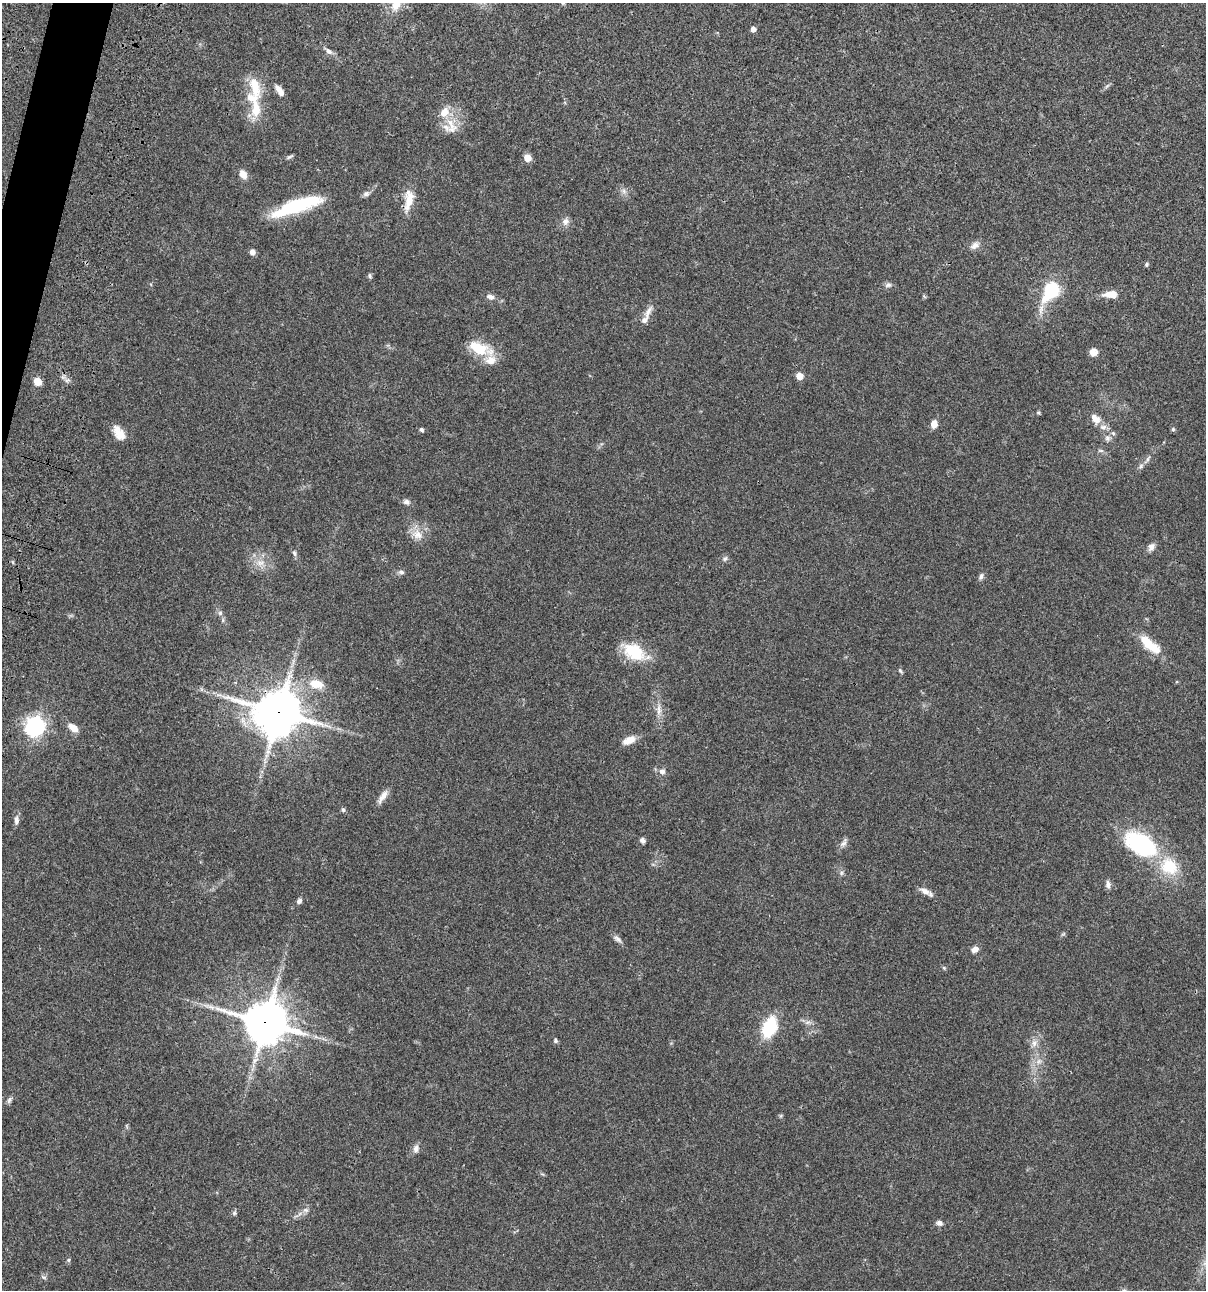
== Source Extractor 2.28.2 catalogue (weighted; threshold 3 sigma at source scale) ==
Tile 11 of 4 x 4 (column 3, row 3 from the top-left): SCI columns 2640-3843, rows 1408-2695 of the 5404 x 5390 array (HDU 1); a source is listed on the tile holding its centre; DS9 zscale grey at full resolution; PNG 1208 x 1292 px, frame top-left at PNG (2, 3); no overlay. Shown black and unused: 1% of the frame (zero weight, under 3 of 4 exposures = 9% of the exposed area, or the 3 px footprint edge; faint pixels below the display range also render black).
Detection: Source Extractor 2.28.2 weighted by HDU 2 'WHT'; one run over the whole footprint, this tile lists its part. Background 0.0467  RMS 0.0053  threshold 0.0237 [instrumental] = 3 sigma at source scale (4.5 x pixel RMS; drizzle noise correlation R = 1.50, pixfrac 1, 0.05/0.05 arcsec/px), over >= 5 px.
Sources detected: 92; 1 too faint to see at this stretch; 1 inside a brighter object's white glare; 1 long thin detection or spike segment (spike, bleed or trail) — not listed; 6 inside a brighter listed object's ellipse — not listed separately; the other 83 listed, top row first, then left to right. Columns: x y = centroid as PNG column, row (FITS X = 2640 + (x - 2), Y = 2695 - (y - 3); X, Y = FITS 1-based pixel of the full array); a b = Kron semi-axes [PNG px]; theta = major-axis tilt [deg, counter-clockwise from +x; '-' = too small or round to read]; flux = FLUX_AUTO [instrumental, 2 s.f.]
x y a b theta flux
396 4 20 13 68 8
753 29 5 5 - 2.3
328 51 14 6 -41 2.2
255 87 33 13 -76 11
279 90 15 6 -55 3.3
444 112 16 12 52 6.5
451 124 20 8 -64 5.8
290 157 10 4 27 0.93
527 158 6 5 - 7.1
243 174 10 7 -56 3.9
624 191 7 5 -89 1.4
366 194 8 7 - 1.5
409 200 29 11 75 8.4
297 206 49 12 19 38
565 221 10 9 - 2.5
975 245 13 8 29 2.7
252 252 6 6 - 1.9
1146 264 5 5 - 0.76
370 276 7 4 -68 0.78
888 285 9 6 9 1.5
1052 289 13 12 - 23
1110 294 16 8 2 5.6
490 297 12 7 -14 2.1
648 312 22 7 65 3.5
478 348 26 15 -25 14
1093 352 9 8 - 2.6
800 376 6 5 - 5.5
37 381 6 6 - 8.1
1038 413 5 3 - 0.6
1095 419 16 10 -49 5
934 424 8 6 83 4.1
1173 429 5 5 - 0.7
421 430 5 4 - 1.1
119 433 18 10 -59 6
1113 433 6 5 - 0.98
1107 438 8 7 - 1.7
1148 459 10 4 68 1.2
1141 466 7 6 - 1.2
406 502 8 6 -16 1.8
417 534 16 12 -20 5.6
1151 547 10 8 71 2.2
294 553 9 5 -75 1.1
725 559 7 6 - 1.2
260 563 12 7 1 3.3
401 572 7 6 - 1.3
981 576 9 5 74 1.3
220 613 6 6 - 1.2
1147 642 22 11 -45 11
634 652 28 18 -28 18
900 670 7 4 -62 0.79
316 684 14 10 -14 8
659 710 16 6 89 3.3
279 712 16 15 - 1400
35 726 8 8 - 220
73 728 12 7 -41 4.7
629 740 17 8 27 4.8
662 771 9 7 -12 2
383 796 20 7 57 3.6
343 810 6 5 - 0.96
16 820 11 6 -90 2.1
642 840 6 5 - 1.6
844 843 13 7 62 2
1142 845 27 16 -32 65
1169 866 20 16 -43 18
1108 884 10 6 -84 1.8
925 891 16 7 -26 3
299 901 7 6 - 1.4
617 939 12 6 -39 1.9
975 949 9 6 22 2.7
944 968 6 4 -45 0.61
266 1022 14 13 - 1400
808 1022 7 5 42 1.3
769 1027 18 11 69 27
555 1040 6 5 - 1
1034 1043 10 7 58 2.6
1039 1061 7 5 45 1.5
9 1100 8 6 73 1.2
416 1148 11 8 77 2.3
305 1210 7 6 - 1.4
234 1213 5 5 - 0.95
939 1223 7 6 - 1.9
68 1260 5 5 - 0.74
44 1277 6 4 -2 0.84
Overlapping masked pixels (flux is a lower limit): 2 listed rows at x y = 279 712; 266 1022
Isophote crosses this tile's border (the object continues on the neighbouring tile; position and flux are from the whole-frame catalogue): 1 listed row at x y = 396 4